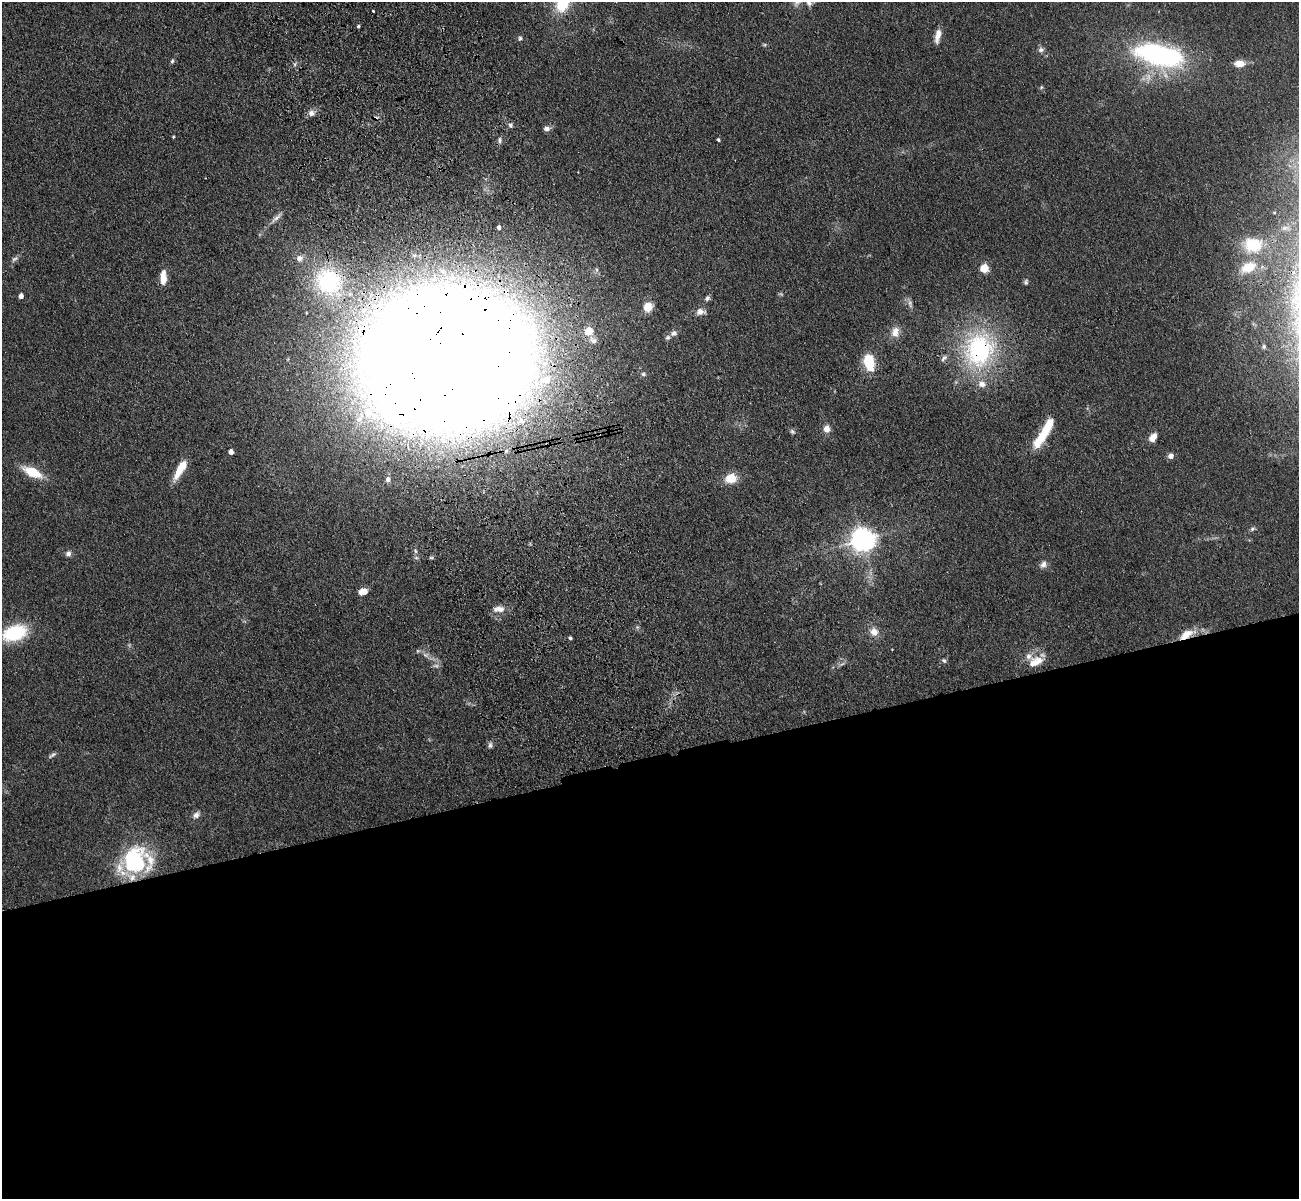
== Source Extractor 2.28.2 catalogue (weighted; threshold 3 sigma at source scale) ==
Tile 15 of 4 x 4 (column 3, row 4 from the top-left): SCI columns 2709-4005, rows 308-1504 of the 5417 x 5283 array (HDU 1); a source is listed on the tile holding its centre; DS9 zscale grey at full resolution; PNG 1301 x 1201 px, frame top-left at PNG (2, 2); no overlay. Shown black and unused: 37% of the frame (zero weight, under 3 of 4 exposures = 6% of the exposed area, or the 3 px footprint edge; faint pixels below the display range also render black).
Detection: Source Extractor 2.28.2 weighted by HDU 2 'WHT'; one run over the whole footprint, this tile lists its part. Background 0.0592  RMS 0.0062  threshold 0.0277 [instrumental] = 3 sigma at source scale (4.5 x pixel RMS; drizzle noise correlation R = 1.50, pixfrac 1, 0.05/0.05 arcsec/px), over >= 5 px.
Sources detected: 82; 3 too faint to see at this stretch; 2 cosmic-ray / hot-pixel residue — not listed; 8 inside a brighter listed object's ellipse — not listed separately; the other 69 listed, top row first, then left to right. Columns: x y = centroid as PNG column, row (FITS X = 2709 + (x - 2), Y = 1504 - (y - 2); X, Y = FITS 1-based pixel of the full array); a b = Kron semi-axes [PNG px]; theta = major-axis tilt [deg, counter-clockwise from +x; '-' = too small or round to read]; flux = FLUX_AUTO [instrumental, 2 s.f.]
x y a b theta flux
373 11 3 3 - 2
358 26 4 3 - 0.91
938 36 16 6 77 5.3
520 38 7 6 - 1.4
764 45 6 4 18 0.77
1041 50 8 7 - 2.1
1159 55 68 29 -13 99
172 61 7 4 79 1.1
1240 64 9 6 0 8.1
1041 87 6 5 - 0.8
311 113 8 7 - 3.4
511 125 6 6 - 1.7
547 129 8 7 - 2.5
173 137 4 3 - 0.58
500 140 8 6 -90 1.8
718 140 4 3 - 1
276 218 21 6 44 3.5
499 227 4 4 - 1.8
1253 245 19 15 -5 26
15 259 10 6 34 1.9
1248 267 19 12 25 15
984 268 5 5 - 25
596 270 7 6 - 1.6
163 277 15 7 89 7.9
328 281 42 38 -39 75
1026 282 8 5 77 1.3
21 296 4 4 - 3.7
707 298 7 6 - 1.6
648 307 8 7 - 11
700 312 12 8 0 3.8
588 331 5 5 - 19
895 332 14 11 82 6.4
674 333 9 7 24 2.5
593 340 10 6 -38 2.1
979 350 52 42 88 87
446 359 110 82 5 4400
869 362 17 10 -74 22
643 374 7 5 15 1.2
521 421 14 12 18 11
827 429 7 7 - 5.1
792 431 8 6 -45 1.4
1153 437 10 7 52 5.4
1040 439 26 10 53 16
231 452 4 4 - 4.3
1171 456 7 6 - 2.9
180 469 24 7 60 13
32 472 20 9 -26 18
731 478 9 8 - 16
388 479 5 4 - 2.1
1252 529 7 6 - 1.3
863 540 8 8 - 510
415 551 8 5 -70 1.5
68 554 7 6 - 2.3
431 558 6 4 -1 0.86
1043 564 10 8 54 3.1
363 591 9 6 16 5.6
499 609 17 9 1 5.4
874 632 12 11 - 5.5
14 633 26 16 19 35
1186 634 22 9 26 9.3
570 638 4 3 - 1.1
426 655 10 7 1 2.7
944 660 7 5 -48 1.3
1035 661 23 12 23 9.8
842 664 10 4 27 1.6
490 745 7 6 - 1.7
52 755 12 5 32 1.6
196 815 11 7 38 3
134 861 33 28 79 56
Overlapping masked pixels (flux is a lower limit): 4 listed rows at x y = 328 281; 979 350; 446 359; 1186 634